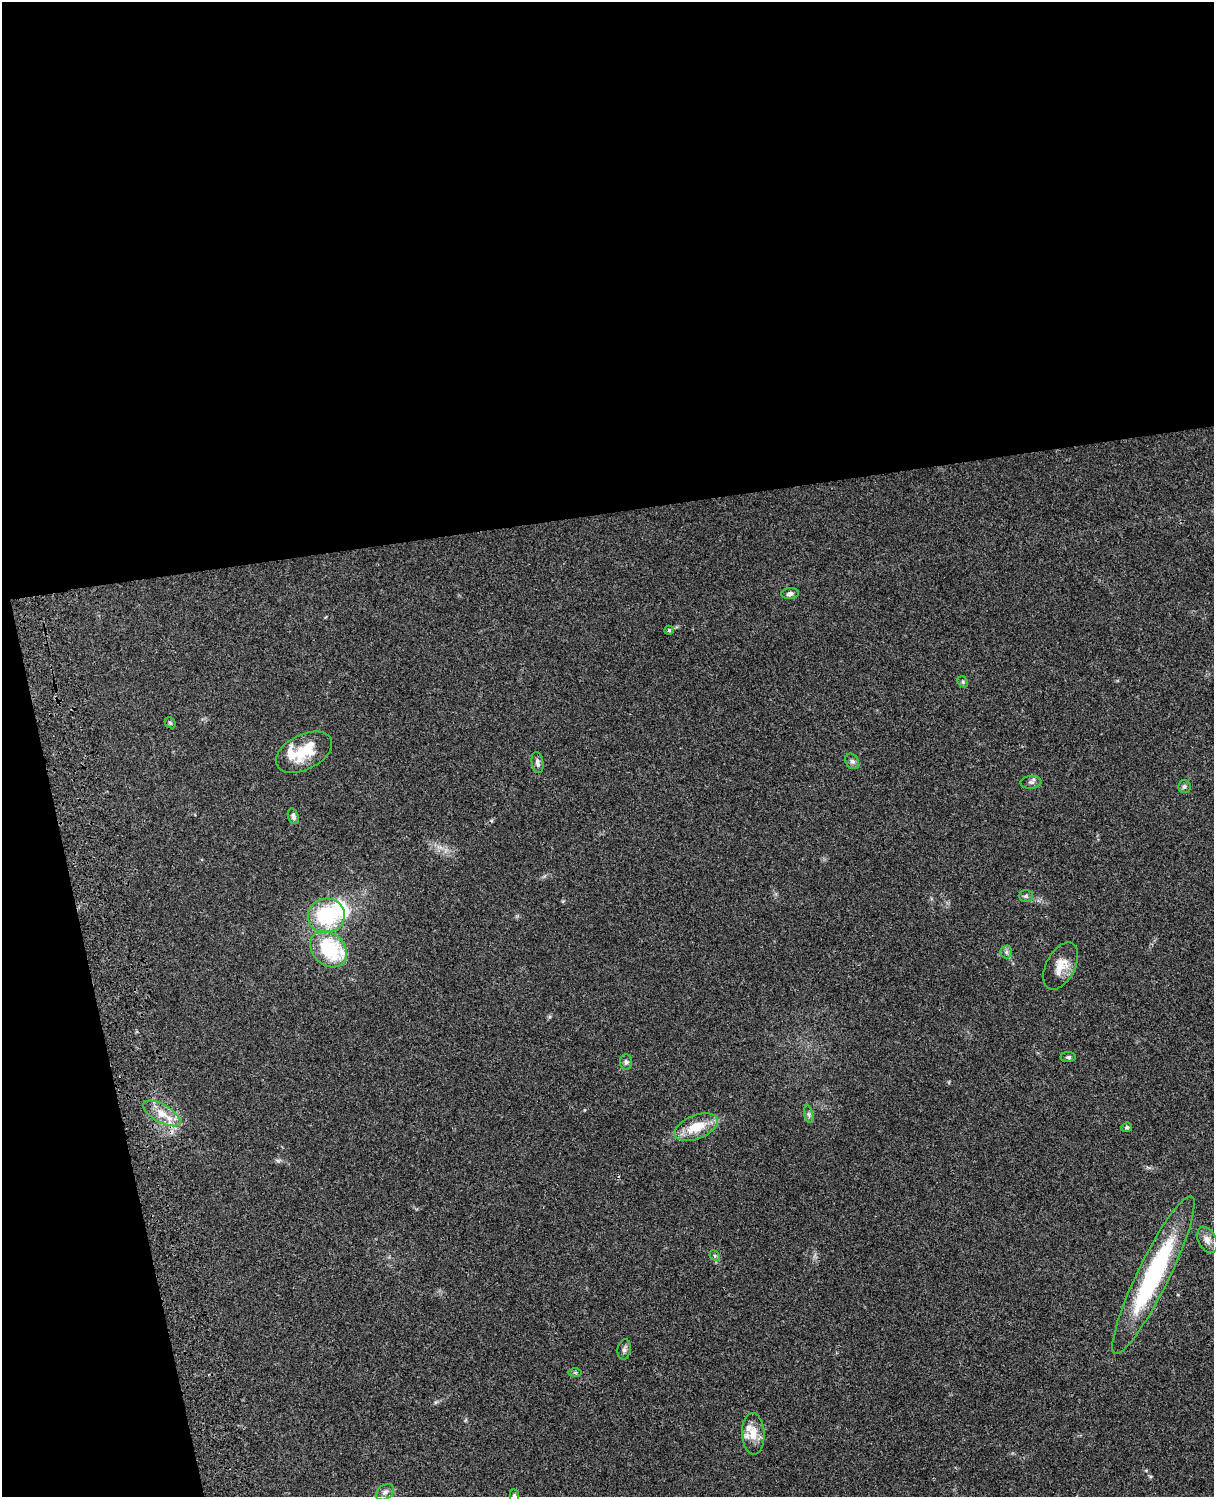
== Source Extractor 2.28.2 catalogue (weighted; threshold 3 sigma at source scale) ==
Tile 1 of 4 x 3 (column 1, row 1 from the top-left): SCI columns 121-1332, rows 3269-4763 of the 5087 x 4927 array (HDU 1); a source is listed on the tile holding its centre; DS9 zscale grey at full resolution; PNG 1216 x 1499 px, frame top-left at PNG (2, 2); each listed source drawn as its Kron ellipse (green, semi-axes under 4 px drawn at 4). Shown black and unused: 39% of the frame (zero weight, under 3 of 4 exposures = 6% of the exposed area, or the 3 px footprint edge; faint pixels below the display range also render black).
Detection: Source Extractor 2.28.2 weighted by HDU 2 'WHT'; one run over the whole footprint, this tile lists its part. Background 0.0823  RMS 0.006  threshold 0.0271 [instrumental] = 3 sigma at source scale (4.5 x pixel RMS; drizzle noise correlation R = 1.50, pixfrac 1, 0.05/0.05 arcsec/px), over >= 5 px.
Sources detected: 34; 5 inside a brighter listed object's ellipse — not listed separately; the other 29 listed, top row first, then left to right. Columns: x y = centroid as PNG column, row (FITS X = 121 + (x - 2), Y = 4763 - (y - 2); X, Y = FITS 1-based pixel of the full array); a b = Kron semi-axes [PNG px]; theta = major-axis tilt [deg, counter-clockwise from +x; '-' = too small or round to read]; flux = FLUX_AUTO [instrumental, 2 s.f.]
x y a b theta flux
790 594 9 5 5 2
669 630 5 4 - 0.72
963 682 6 4 -47 0.92
170 723 6 4 -44 0.91
304 752 30 17 27 17
852 761 8 6 -57 1.6
537 762 11 6 -80 2.1
1031 782 10 6 4 1.8
1184 786 6 6 - 1.5
293 816 8 5 -70 1.9
1026 896 7 6 - 1.3
326 916 18 17 - 40
329 949 20 15 -44 41
1006 952 6 6 - 1.5
1061 966 25 14 63 9.2
1068 1057 8 5 1 1.2
626 1062 8 6 -89 1.3
162 1113 21 9 -29 8.5
809 1114 9 3 -77 1.2
696 1127 23 12 22 15
1127 1127 5 4 - 1.1
1207 1240 14 9 -63 3.9
715 1256 6 4 -46 0.97
1153 1275 88 16 64 81
624 1349 10 6 79 1.9
575 1373 6 4 0 1
753 1434 21 11 -88 9.2
385 1492 10 7 37 2.2
514 1496 7 4 -83 1.4
Isophote crosses this tile's border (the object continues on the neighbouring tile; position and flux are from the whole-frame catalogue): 1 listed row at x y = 514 1496